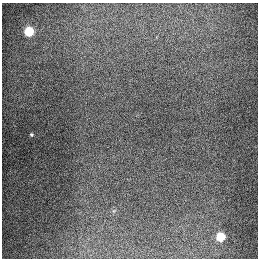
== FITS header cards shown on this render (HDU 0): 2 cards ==
NAXIS1  =                  256
NAXIS2  =                  256

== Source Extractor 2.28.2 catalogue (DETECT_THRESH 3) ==
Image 256 x 256 px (HDU 0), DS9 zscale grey, 1 PNG px = 1 image px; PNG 260 x 260 px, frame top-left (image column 1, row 256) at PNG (2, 3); no overlay
Background 1300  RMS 27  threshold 79.5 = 3 sigma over >= 5 px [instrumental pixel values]
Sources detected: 3; all 3 listed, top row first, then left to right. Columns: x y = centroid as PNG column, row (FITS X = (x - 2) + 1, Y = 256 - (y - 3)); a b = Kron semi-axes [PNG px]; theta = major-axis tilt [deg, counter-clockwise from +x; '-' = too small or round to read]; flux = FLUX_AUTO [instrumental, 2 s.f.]
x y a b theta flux
29 31 6 6 - 93000
31 135 3 3 - 2100
220 237 6 5 - 67000